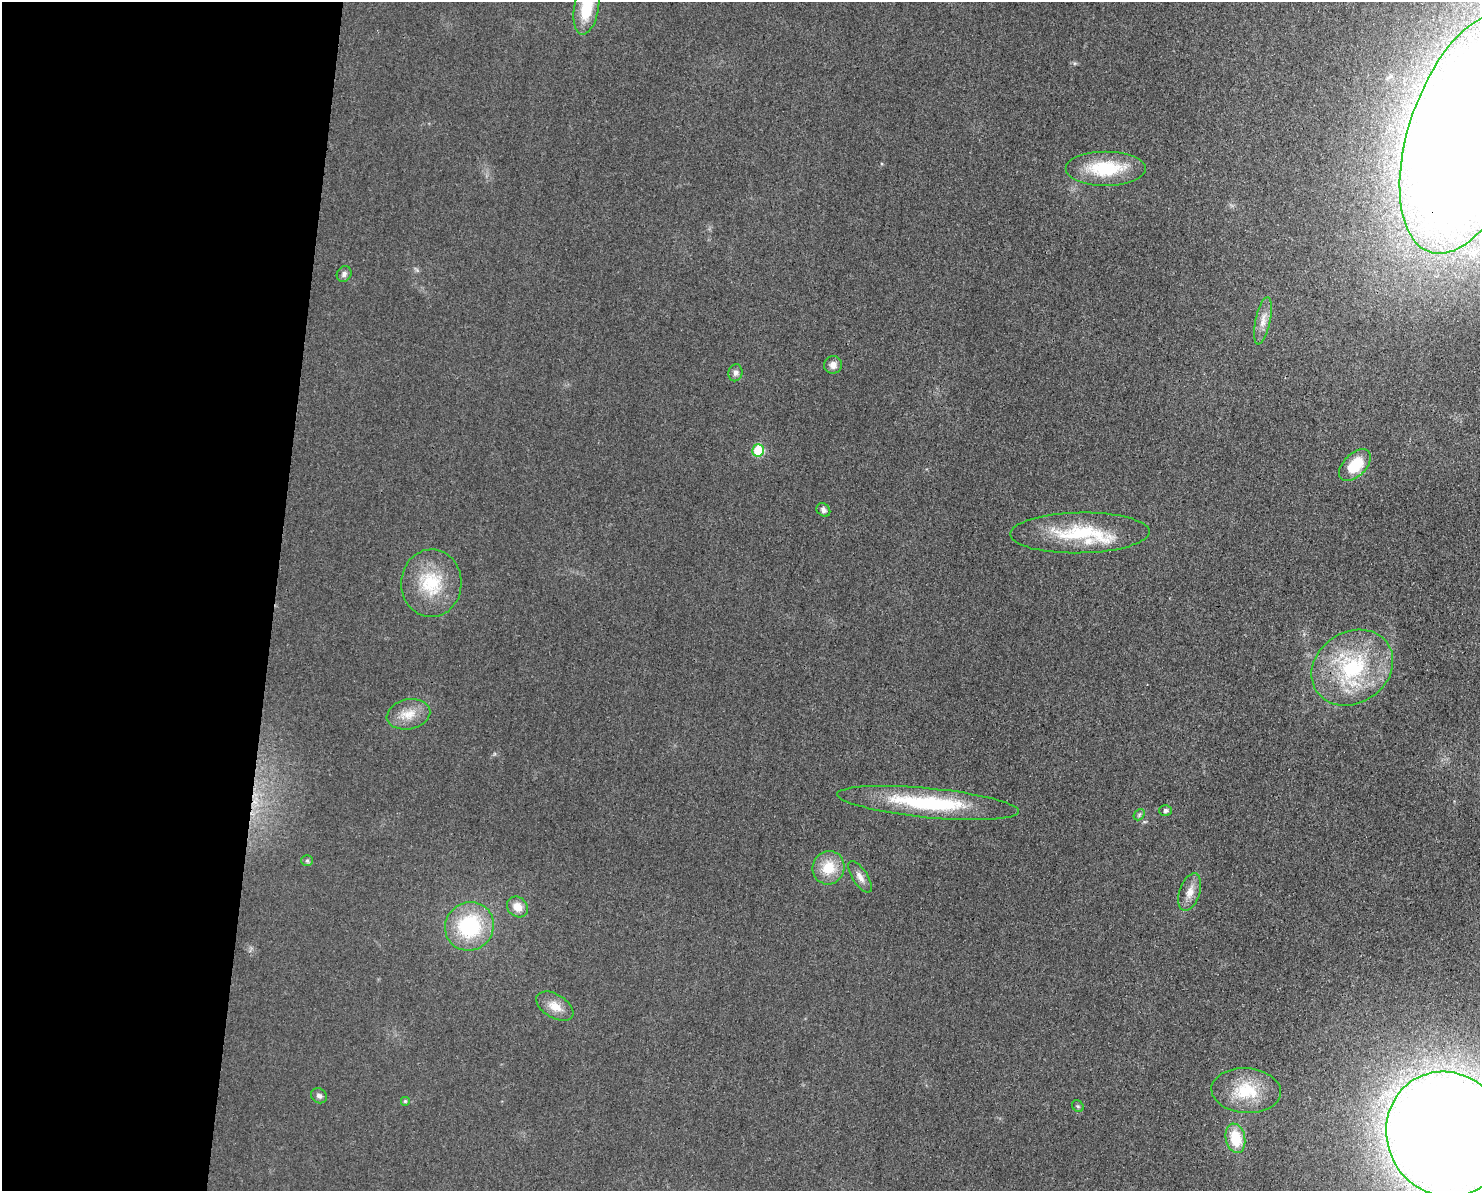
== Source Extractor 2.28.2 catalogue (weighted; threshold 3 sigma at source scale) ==
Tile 4 of 3 x 4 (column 1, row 2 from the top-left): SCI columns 130-1607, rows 2393-3581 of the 4804 x 4790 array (HDU 1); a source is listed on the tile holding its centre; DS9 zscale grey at full resolution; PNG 1482 x 1193 px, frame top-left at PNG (2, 2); each listed source drawn as its Kron ellipse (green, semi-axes under 4 px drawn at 4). Shown black and unused: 18% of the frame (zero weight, under 3 of 4 exposures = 2% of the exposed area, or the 3 px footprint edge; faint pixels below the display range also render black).
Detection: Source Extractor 2.28.2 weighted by HDU 2 'WHT'; one run over the whole footprint, this tile lists its part. Background 0.0257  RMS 0.006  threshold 0.0271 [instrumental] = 3 sigma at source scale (4.5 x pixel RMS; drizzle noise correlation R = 1.50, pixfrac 1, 0.05/0.05 arcsec/px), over >= 5 px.
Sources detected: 30; all 30 listed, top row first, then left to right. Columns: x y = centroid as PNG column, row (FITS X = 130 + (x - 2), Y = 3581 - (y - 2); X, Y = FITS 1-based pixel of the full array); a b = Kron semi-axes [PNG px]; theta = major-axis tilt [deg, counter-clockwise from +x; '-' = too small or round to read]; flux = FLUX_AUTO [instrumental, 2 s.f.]
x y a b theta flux
586 8 27 12 80 23
1470 133 125 60 71 2700
1105 168 40 17 0 32
344 274 8 7 - 2.1
1263 321 24 7 78 6.1
833 365 9 9 - 3.5
735 373 8 7 - 2.3
758 450 6 6 - 24
1355 465 19 11 45 18
823 510 7 6 - 2.2
1080 533 70 20 1 45
431 583 34 30 88 32
1352 668 43 35 34 62
408 714 22 15 12 11
928 803 91 15 -6 58
1165 810 6 5 - 1.7
1139 815 6 4 47 1.1
307 861 6 5 - 1.1
829 868 17 16 - 15
860 877 18 7 -57 4.1
1190 892 19 10 71 6.4
517 907 11 9 -42 7
469 926 25 24 - 50
555 1006 20 11 -31 8.2
1246 1091 35 22 -4 26
319 1096 8 7 - 2.1
405 1101 5 5 - 0.87
1078 1106 6 5 - 0.95
1447 1134 63 59 -59 2300
1235 1138 15 9 -79 19
Overlapping masked pixels (flux is a lower limit): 1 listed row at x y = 1470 133
Isophote crosses this tile's border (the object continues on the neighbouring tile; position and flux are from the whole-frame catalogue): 3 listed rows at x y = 586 8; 1470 133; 1447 1134